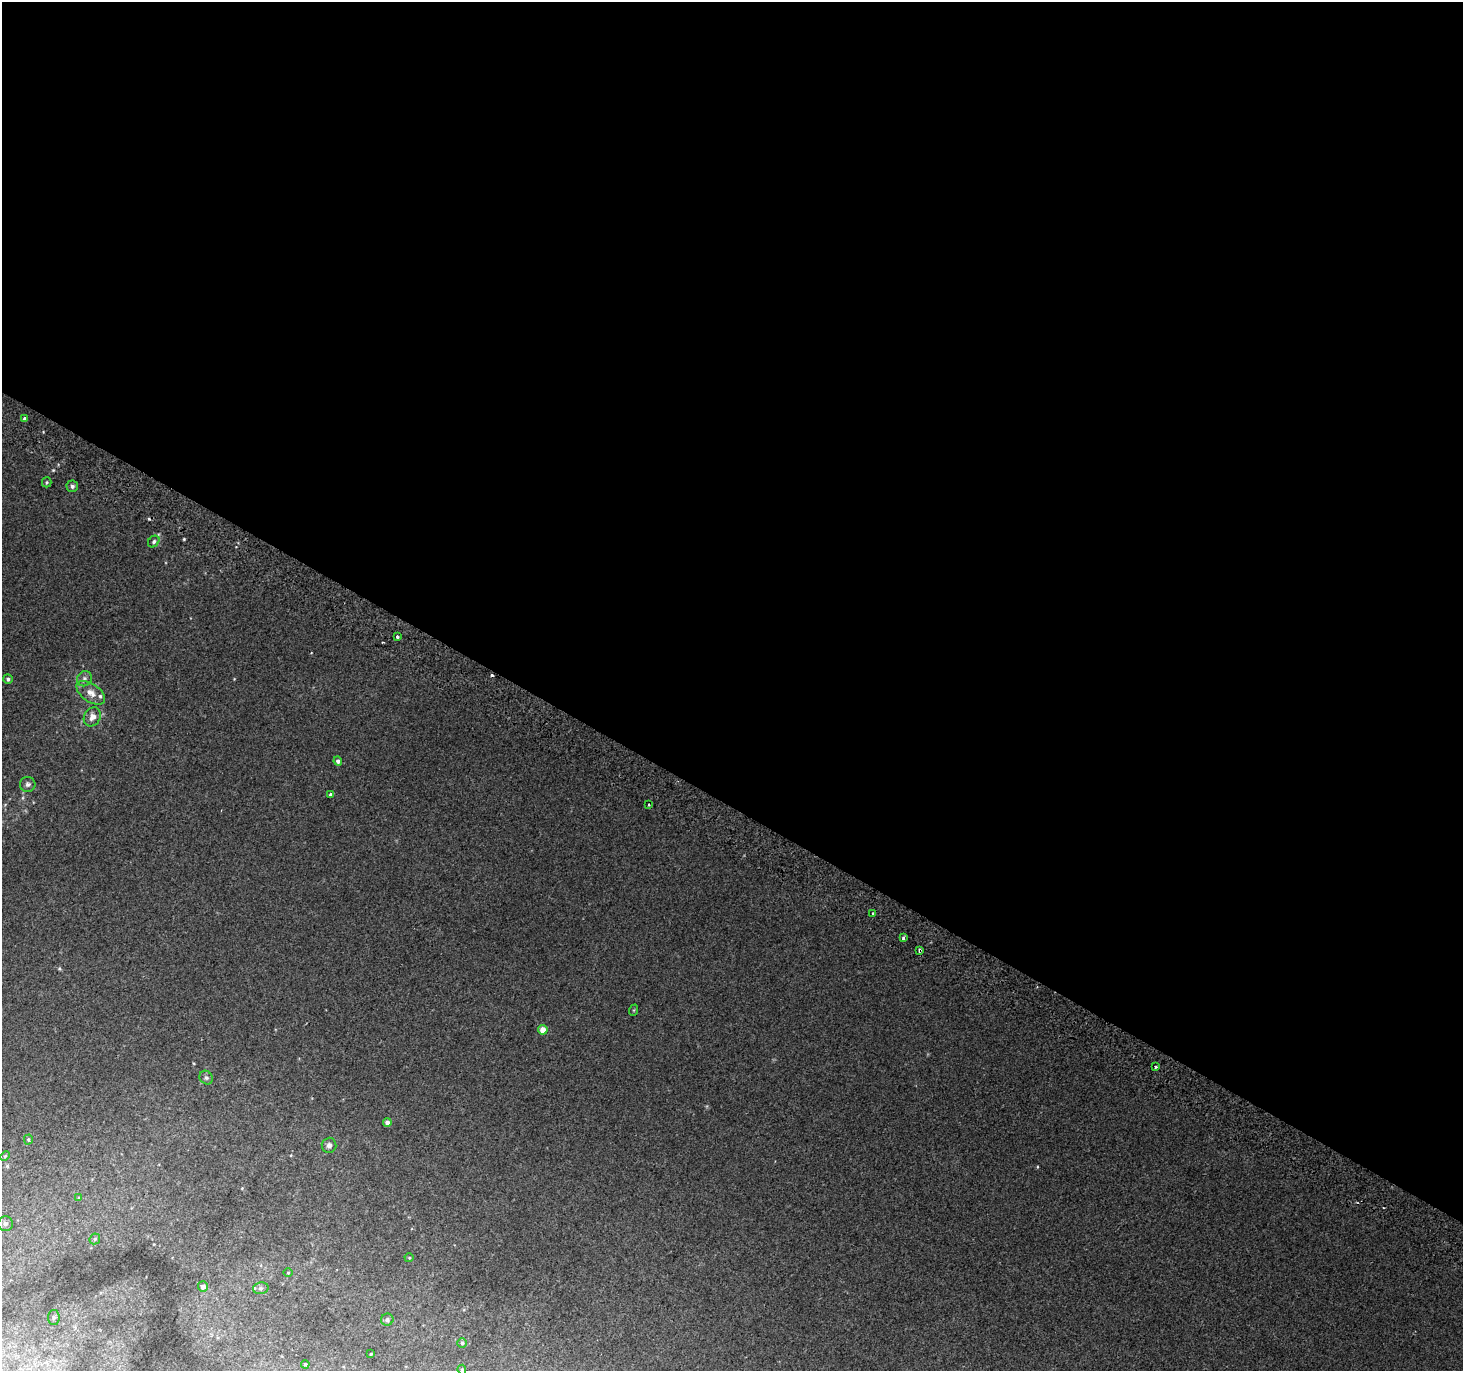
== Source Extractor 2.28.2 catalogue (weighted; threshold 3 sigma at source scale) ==
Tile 3 of 4 x 4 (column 3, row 1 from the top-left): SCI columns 2955-4415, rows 4405-5773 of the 5899 x 6002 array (HDU 1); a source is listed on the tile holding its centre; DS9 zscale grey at full resolution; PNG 1465 x 1373 px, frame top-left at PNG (2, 2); each listed source drawn as its Kron ellipse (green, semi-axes under 4 px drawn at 4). Shown black and unused: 59% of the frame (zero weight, under 2 of 3 exposures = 2% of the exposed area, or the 3 px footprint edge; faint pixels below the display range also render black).
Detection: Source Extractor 2.28.2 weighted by HDU 2 'WHT'; one run over the whole footprint, this tile lists its part. Background 0.0183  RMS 0.0076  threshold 0.0341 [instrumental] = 3 sigma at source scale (4.5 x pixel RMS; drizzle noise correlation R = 1.50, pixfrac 1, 0.0396/0.0396 arcsec/px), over >= 5 px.
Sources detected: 40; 2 cosmic-ray / hot-pixel residue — neither listed nor drawn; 1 inside a brighter listed object's ellipse — not listed separately; the other 37 listed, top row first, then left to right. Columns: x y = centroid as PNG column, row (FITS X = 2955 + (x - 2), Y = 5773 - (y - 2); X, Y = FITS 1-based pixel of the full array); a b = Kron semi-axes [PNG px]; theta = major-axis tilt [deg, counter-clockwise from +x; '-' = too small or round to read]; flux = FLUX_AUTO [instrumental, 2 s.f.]
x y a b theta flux
24 418 3 3 - 3.8
47 482 5 5 - 0.99
72 486 6 5 - 2.1
154 541 6 5 - 1.7
397 637 3 3 - 11
8 679 5 4 - 1.6
84 679 8 7 - 2.2
91 693 16 9 -35 6.3
92 717 10 8 58 5.1
338 761 4 4 - 1.9
28 784 7 7 - 2.2
331 794 3 3 - 1.8
649 804 3 2 - 1
873 913 3 2 - 1
903 938 4 3 - 3.5
920 950 4 3 - 2.6
634 1010 6 3 72 0.7
543 1030 5 4 - 11
1156 1067 3 3 - 1.9
206 1078 7 6 - 1.6
387 1122 4 4 - 2.8
28 1140 5 4 - 0.97
329 1145 7 7 - 2.4
5 1156 5 4 - 0.82
79 1198 4 4 - 0.82
5 1224 7 7 - 2
95 1239 6 5 - 1.1
409 1258 4 4 - 0.66
288 1272 5 3 - 0.68
203 1286 5 5 - 3.6
261 1288 8 6 14 1.9
54 1317 7 6 - 1.7
387 1320 6 6 - 2
462 1343 4 4 - 1.2
371 1354 3 3 - 0.62
305 1364 4 3 - 0.77
462 1370 5 4 - 1.1
Overlapping masked pixels (flux is a lower limit): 1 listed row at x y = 920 950
Isophote crosses this tile's border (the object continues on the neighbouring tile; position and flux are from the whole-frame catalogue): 1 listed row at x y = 462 1370